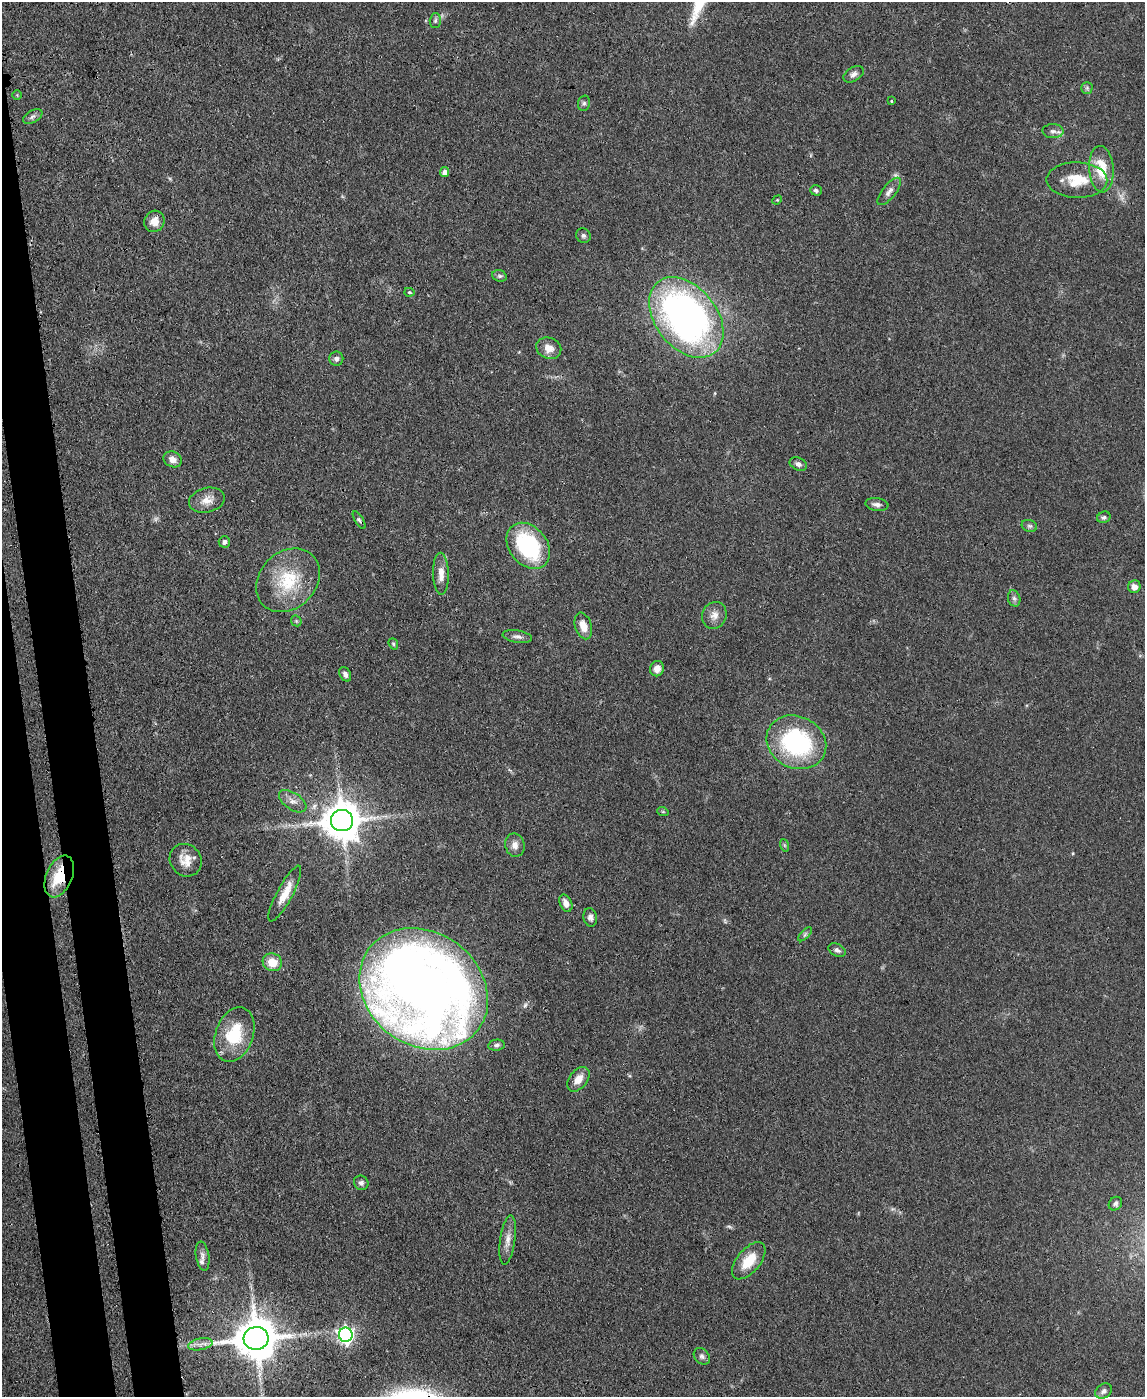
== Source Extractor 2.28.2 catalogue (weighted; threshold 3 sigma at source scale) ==
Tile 7 of 4 x 3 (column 3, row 2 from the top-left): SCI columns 2356-3498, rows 1597-2991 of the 4717 x 4694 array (HDU 1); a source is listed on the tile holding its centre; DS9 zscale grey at full resolution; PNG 1147 x 1399 px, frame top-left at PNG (2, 2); each listed source drawn as its Kron ellipse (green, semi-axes under 4 px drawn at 4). Shown black and unused: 6% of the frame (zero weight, under 3 of 4 exposures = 9% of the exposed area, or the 3 px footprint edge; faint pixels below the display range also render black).
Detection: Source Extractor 2.28.2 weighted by HDU 2 'WHT'; one run over the whole footprint, this tile lists its part. Background 0.081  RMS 0.0043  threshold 0.0196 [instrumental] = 3 sigma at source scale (4.5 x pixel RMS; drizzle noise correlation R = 1.50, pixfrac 1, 0.05/0.05 arcsec/px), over >= 5 px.
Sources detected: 72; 1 too faint to see at this stretch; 1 cosmic-ray / hot-pixel residue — neither listed nor drawn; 1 inside a brighter listed object's ellipse — not listed separately; the other 69 listed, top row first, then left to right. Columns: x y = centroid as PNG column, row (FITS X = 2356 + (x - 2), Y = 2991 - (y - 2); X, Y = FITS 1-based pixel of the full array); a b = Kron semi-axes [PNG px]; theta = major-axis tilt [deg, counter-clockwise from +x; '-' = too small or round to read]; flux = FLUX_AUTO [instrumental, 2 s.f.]
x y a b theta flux
435 20 7 5 88 0.95
854 74 11 7 31 1.9
1087 88 5 5 - 0.87
17 95 4 4 - 0.42
891 101 3 3 - 0.66
584 103 8 6 75 0.97
33 116 10 6 29 1.5
1053 131 10 7 -2 1.8
1101 169 23 12 -85 13
445 172 5 4 - 2.2
1077 180 30 17 0 13
816 190 6 5 - 1
889 191 16 6 51 2.4
777 200 5 4 - 0.42
154 221 11 10 - 4
583 236 8 7 - 1.1
499 276 7 5 -19 0.99
409 292 5 4 - 0.61
686 317 45 30 -51 190
549 348 13 10 -20 4.2
336 359 7 7 - 1.6
173 459 9 7 -26 2.9
798 464 9 6 -25 1.6
207 500 18 12 14 4.7
877 505 11 6 -8 1.9
1104 517 7 5 24 0.98
359 520 10 4 -59 1
1029 526 8 5 -19 1
224 542 6 5 - 1.5
528 546 25 19 -51 44
441 574 21 8 -88 4.3
288 580 35 28 46 23
1134 587 6 6 - 2.7
1014 598 8 6 -73 1.3
714 615 13 12 - 3.6
296 621 6 5 - 0.63
583 626 14 8 -73 4.3
517 636 15 6 -10 1.9
393 644 6 4 -69 0.68
657 669 8 7 - 3.2
345 674 7 5 -60 1.8
796 742 31 26 -27 57
293 801 15 8 -34 3
663 812 6 3 -19 0.47
342 820 11 10 - 1300
515 845 12 9 -77 3
784 845 6 4 -71 0.66
186 860 17 15 -50 6.2
59 876 22 13 67 17
285 894 31 8 62 7.4
566 903 9 6 -65 3.4
590 917 9 7 -79 1.7
805 934 9 3 45 0.79
837 950 9 6 -26 1.4
272 962 10 8 -20 6.9
424 989 68 56 -36 620
234 1035 28 19 70 20
496 1045 8 5 9 1.2
578 1079 14 9 51 4.3
361 1183 7 7 - 1.4
1115 1204 7 6 - 1.2
508 1240 25 7 82 3.9
202 1256 15 6 -80 2
749 1261 22 11 50 11
346 1335 7 7 - 150
256 1338 12 11 - 1600
200 1344 12 5 11 2.3
702 1356 9 7 -49 1.4
1104 1391 9 6 34 1.7
Overlapping masked pixels (flux is a lower limit): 4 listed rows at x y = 1077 180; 342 820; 59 876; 424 989